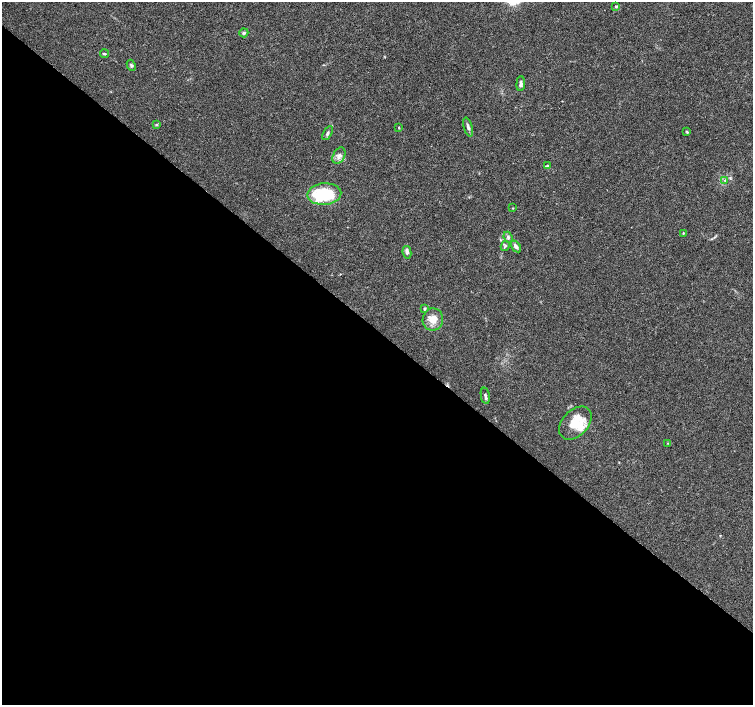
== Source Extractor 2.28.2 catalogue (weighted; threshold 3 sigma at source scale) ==
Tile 14 of 4 x 4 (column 2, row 4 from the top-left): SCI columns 1510-3011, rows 236-1641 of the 6016 x 6028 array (HDU 1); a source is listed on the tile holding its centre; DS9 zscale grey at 2 x 2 block average (1 PNG px = mean of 2 x 2 image px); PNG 755 x 707 px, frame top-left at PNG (2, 2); each listed source drawn as its Kron ellipse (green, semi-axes under 4 px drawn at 4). Shown black and unused: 53% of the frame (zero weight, under 3 of 4 exposures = <1% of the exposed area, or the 3 px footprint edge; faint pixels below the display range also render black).
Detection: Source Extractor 2.28.2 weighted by HDU 2 'WHT'; one run over the whole footprint, this tile lists its part. Background 0.0466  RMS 0.0039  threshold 0.0176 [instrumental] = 3 sigma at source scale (4.5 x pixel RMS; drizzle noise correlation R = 1.50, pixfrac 1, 0.0396/0.0396 arcsec/px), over >= 5 px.
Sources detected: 28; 3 inside a brighter listed object's ellipse — not listed separately; the other 25 listed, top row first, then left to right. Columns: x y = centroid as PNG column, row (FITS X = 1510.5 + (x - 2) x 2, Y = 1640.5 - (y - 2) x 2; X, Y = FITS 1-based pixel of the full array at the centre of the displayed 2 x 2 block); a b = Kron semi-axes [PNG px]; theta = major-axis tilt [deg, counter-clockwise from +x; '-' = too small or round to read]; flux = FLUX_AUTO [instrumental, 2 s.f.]
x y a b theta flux
616 6 4 3 - 1.1
244 33 5 4 - 1.7
104 54 4 3 - 1.1
131 65 6 3 -65 1.5
521 84 7 4 86 2.6
156 125 3 2 - 0.74
468 127 10 4 -73 2.9
399 128 3 2 - 0.56
687 132 4 3 - 0.75
328 133 8 3 60 1.8
339 156 9 6 63 4.2
547 166 4 3 - 0.97
725 180 3 2 - 0.81
324 194 17 11 4 49
513 208 4 2 - 0.52
683 233 3 3 - 0.66
508 237 6 4 -66 1.9
505 246 5 3 - 1.2
516 246 6 4 -56 2.9
407 252 6 4 -79 2.3
424 309 4 3 - 1.3
433 319 11 10 - 9.7
485 396 8 3 -80 2
575 423 19 13 46 22
667 443 3 2 - 0.41